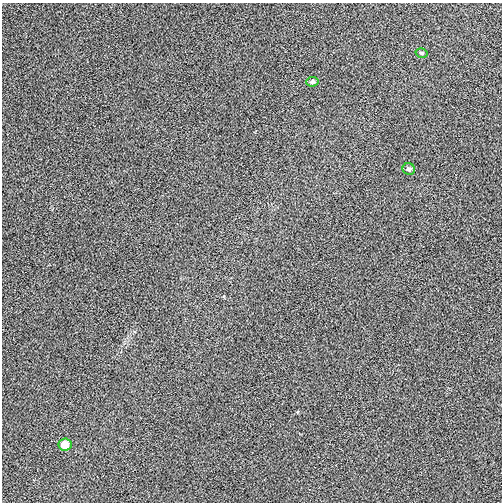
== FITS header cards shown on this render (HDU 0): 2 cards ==
NAXIS1  =                  500
NAXIS2  =                  500

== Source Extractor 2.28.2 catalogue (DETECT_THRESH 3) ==
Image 500 x 500 px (HDU 0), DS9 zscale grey, 1 PNG px = 1 image px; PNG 504 x 504 px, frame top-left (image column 1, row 500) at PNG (2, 3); each listed source drawn as its Kron ellipse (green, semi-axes under 4 px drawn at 4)
Background 0.00269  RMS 0.027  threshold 0.0798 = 3 sigma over >= 5 px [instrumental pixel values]
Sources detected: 4; all 4 listed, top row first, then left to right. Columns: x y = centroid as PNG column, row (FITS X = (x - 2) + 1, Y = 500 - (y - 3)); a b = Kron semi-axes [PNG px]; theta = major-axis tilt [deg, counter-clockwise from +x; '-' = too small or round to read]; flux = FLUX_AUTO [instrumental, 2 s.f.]
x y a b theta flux
422 53 6 4 -14 2.5
312 82 6 5 - 4.6
409 169 6 5 - 4.2
65 444 6 6 - 22